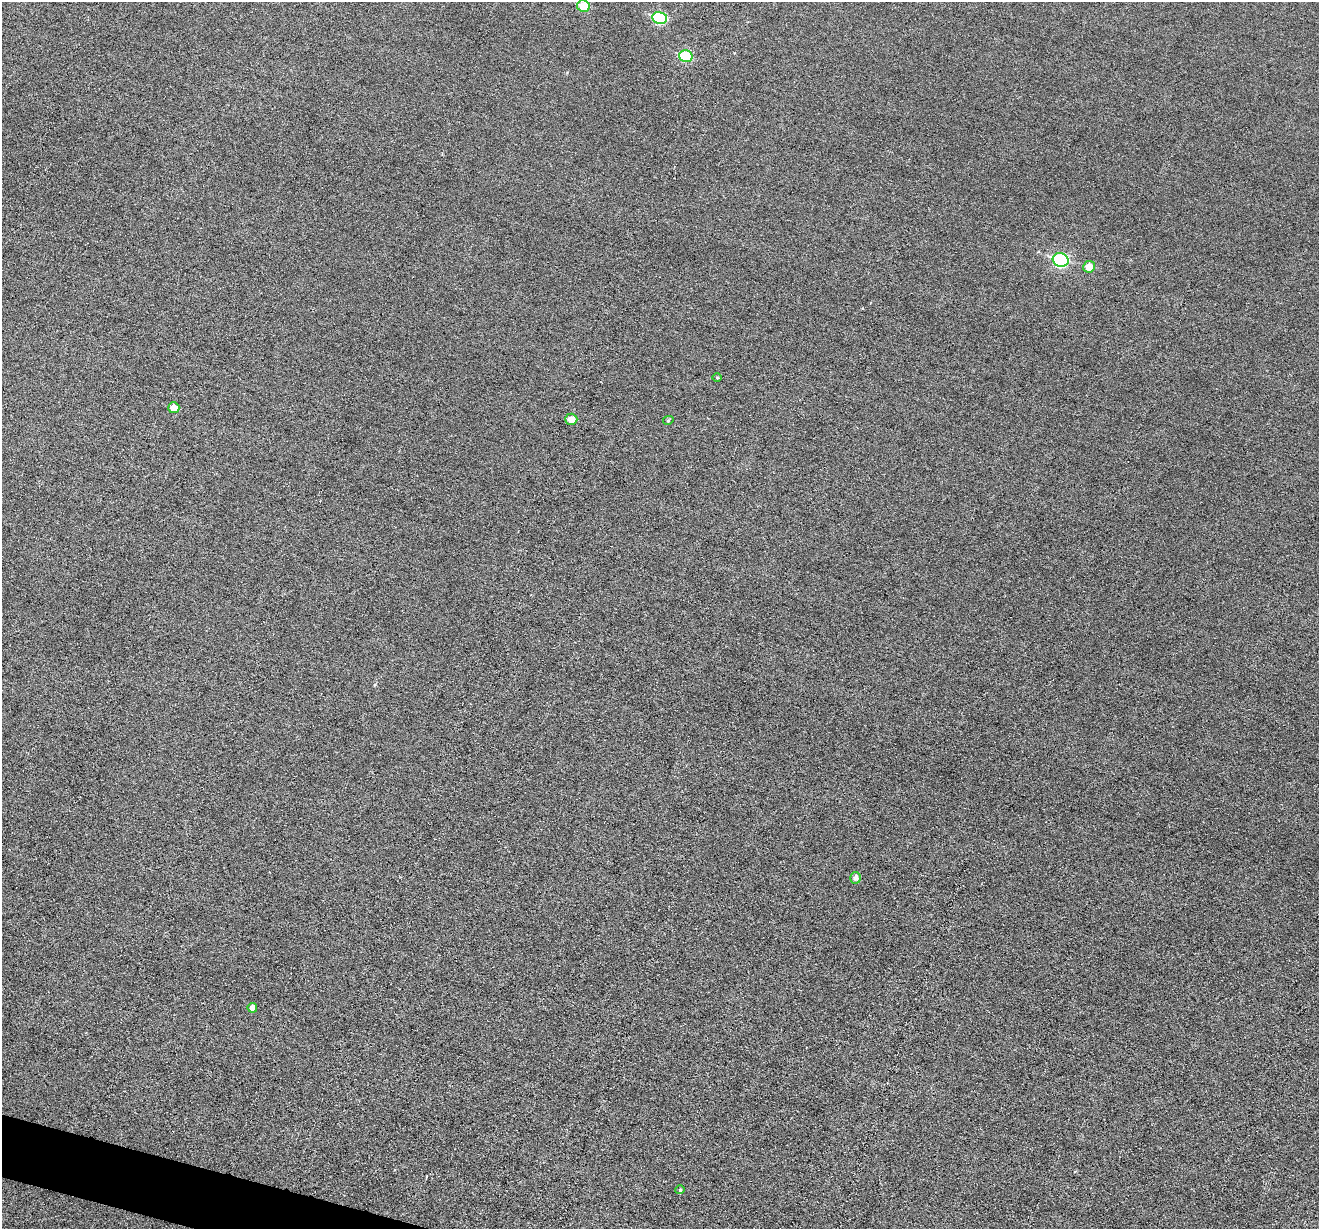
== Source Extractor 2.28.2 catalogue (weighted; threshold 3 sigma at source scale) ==
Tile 7 of 4 x 4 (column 3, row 2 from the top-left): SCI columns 2637-3953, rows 2583-3809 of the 5274 x 5294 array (HDU 1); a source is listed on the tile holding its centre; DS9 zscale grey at full resolution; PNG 1321 x 1231 px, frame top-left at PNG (2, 2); each listed source drawn as its Kron ellipse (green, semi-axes under 4 px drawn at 4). Shown black and unused: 1% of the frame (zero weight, under 3 of 6 exposures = <1% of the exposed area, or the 3 px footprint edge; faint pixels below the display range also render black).
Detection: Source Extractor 2.28.2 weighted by HDU 2 'WHT'; one run over the whole footprint, this tile lists its part. Background 0.0399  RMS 0.0054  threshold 0.0222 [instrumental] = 3 sigma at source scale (4.09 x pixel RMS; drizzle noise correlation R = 1.36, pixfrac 0.8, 0.05/0.05 arcsec/px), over >= 5 px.
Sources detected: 12; all 12 listed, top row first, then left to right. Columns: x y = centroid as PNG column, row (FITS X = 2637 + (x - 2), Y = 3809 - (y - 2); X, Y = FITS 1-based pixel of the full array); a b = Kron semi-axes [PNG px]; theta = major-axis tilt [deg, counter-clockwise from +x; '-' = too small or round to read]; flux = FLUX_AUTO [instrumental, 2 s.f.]
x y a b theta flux
583 6 6 6 - 11
660 18 7 6 - 31
686 56 7 6 - 17
1061 260 8 7 - 46
1089 267 6 5 - 6.1
717 378 4 3 - 0.45
174 408 6 5 - 4.3
571 419 6 5 - 4.2
668 420 5 4 - 0.58
855 878 6 5 - 2.2
252 1008 5 5 - 2.5
680 1190 5 4 - 0.54